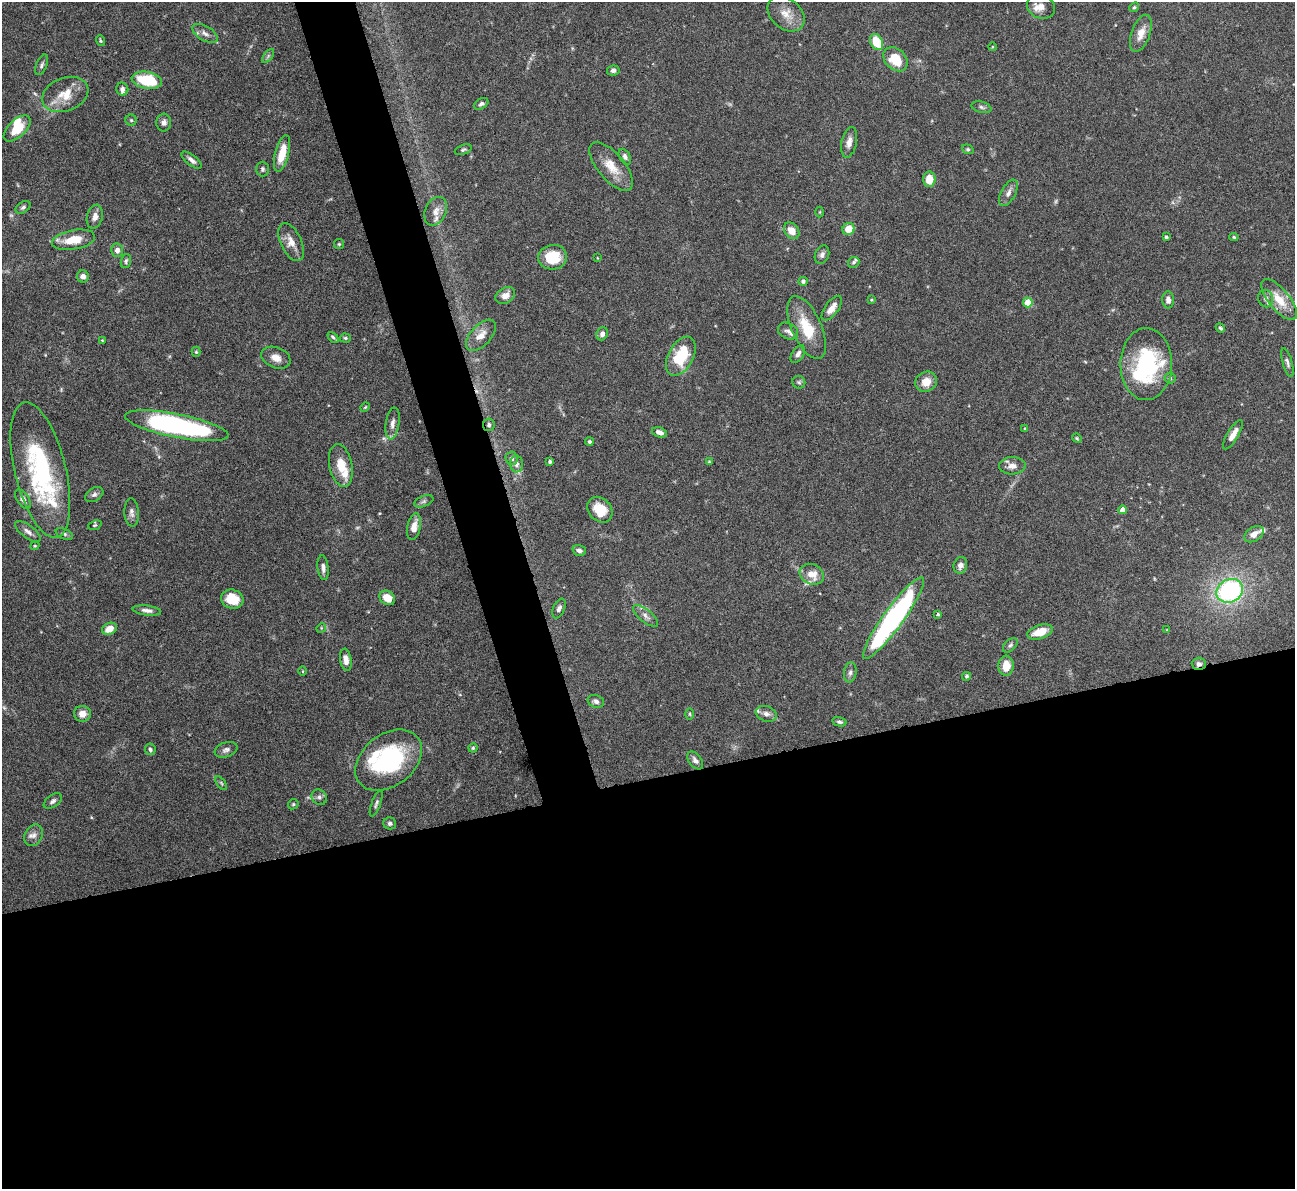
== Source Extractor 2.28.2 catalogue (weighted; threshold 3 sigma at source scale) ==
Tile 15 of 4 x 4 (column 3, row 4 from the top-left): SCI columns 2588-3880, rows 263-1449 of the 5172 x 5153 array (HDU 1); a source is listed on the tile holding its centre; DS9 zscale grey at full resolution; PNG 1297 x 1191 px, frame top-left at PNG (2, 2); each listed source drawn as its Kron ellipse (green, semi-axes under 4 px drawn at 4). Shown black and unused: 37% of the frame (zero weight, under 4 of 8 exposures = <1% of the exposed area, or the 3 px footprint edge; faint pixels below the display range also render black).
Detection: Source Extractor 2.28.2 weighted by HDU 2 'WHT'; one run over the whole footprint, this tile lists its part. Background 0.0647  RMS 0.0025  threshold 0.0101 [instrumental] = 3 sigma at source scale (4.09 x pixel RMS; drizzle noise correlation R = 1.36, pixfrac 0.8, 0.05/0.05 arcsec/px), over >= 5 px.
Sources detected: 158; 4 too faint to see at this stretch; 1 inside a brighter object's white glare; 1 cosmic-ray / hot-pixel residue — neither listed nor drawn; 11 inside a brighter listed object's ellipse — not listed separately; the other 141 listed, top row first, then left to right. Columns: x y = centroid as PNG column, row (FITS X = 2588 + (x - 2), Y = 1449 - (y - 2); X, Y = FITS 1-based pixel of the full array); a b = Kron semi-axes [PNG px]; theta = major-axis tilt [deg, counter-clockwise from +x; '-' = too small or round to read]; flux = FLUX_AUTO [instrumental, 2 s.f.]
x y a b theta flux
1041 7 14 11 -23 1.9
1134 7 5 4 - 0.32
786 14 21 15 -41 3.4
205 33 14 7 -30 1.3
1141 33 19 9 70 2.7
100 41 6 4 -70 0.3
876 42 8 6 -62 5.9
992 47 4 3 - 0.18
268 56 8 4 54 0.46
895 59 14 10 -43 5.8
42 65 11 5 68 0.62
613 71 6 5 - 0.57
147 80 15 8 -10 11
122 89 6 6 - 0.74
65 94 24 16 21 4.8
481 104 7 5 31 0.61
981 107 10 5 -15 0.61
131 120 5 5 - 0.35
164 122 9 7 83 0.98
17 128 16 8 44 5.3
849 142 15 7 78 1.6
968 149 6 4 -20 0.31
463 150 9 4 19 0.43
282 154 19 7 75 4.2
625 157 8 5 -59 0.71
192 160 12 5 -38 0.95
611 166 30 13 -50 4.4
262 169 7 6 - 0.51
929 179 8 6 90 3.2
1008 193 14 7 62 1.4
23 207 8 5 32 0.53
436 211 15 10 65 1.9
820 212 5 3 - 0.2
95 217 12 8 77 1.4
849 229 6 6 - 3.5
792 231 9 6 -51 2.3
1166 237 4 3 - 0.33
1234 237 5 4 - 0.29
73 240 22 9 10 5.1
291 242 20 10 -65 2.6
339 244 5 5 - 0.31
117 250 6 6 - 1.3
822 255 9 7 69 0.89
553 257 14 12 5 6.4
598 258 4 2 - 0.15
126 261 7 5 72 0.43
854 262 6 5 - 0.37
83 276 6 6 - 1
803 281 4 4 - 0.6
505 295 10 7 31 1.7
1266 299 9 7 -70 0.97
871 300 4 4 - 0.23
1168 300 8 6 -87 1
1279 300 25 10 -51 4.9
1028 302 5 4 - 5.6
832 308 14 6 54 2
807 328 34 15 -66 7.5
1220 328 5 4 - 0.39
788 331 10 8 -28 1
602 334 7 5 67 0.93
481 335 19 10 47 2.7
333 337 6 4 -44 0.42
345 338 5 4 - 0.31
102 340 4 3 - 0.2
196 352 5 4 - 0.31
798 354 10 6 56 0.9
681 356 21 12 61 9.4
276 358 15 10 -21 2
1287 363 15 5 -75 0.74
1146 364 36 26 89 24
1170 378 5 5 - 0.38
799 382 6 6 - 0.47
926 382 11 9 28 2.7
365 407 5 4 - 0.25
392 423 16 6 81 1.3
489 425 6 6 - 0.64
177 426 53 11 -11 50
1025 429 4 3 - 0.32
659 432 8 5 -16 1.1
1233 435 16 5 59 1.9
1077 438 5 4 - 0.27
589 442 4 4 - 0.38
511 458 7 6 - 0.73
550 462 4 3 - 0.39
709 462 4 4 - 0.31
516 464 8 6 -87 0.94
341 465 22 11 -78 4.3
1012 466 13 8 2 1.6
40 470 69 25 -76 33
94 495 10 6 31 0.79
23 499 11 6 -56 1.3
424 501 10 5 22 0.53
600 510 14 11 -47 4.4
1123 510 4 4 - 2
132 512 14 7 -86 1.1
95 525 7 4 22 0.33
414 527 13 6 80 2.3
28 531 15 6 -37 1.2
64 534 9 5 -25 0.55
1254 534 11 7 33 2
35 546 4 4 - 0.22
579 551 7 5 -20 0.79
960 565 8 6 74 1.2
323 568 12 5 -83 0.96
812 574 12 10 -28 2.9
1230 591 14 11 27 36
387 598 8 6 -37 3.1
232 599 11 9 -17 4.8
559 608 10 5 67 0.84
147 610 14 5 -7 1
938 614 3 3 - 0.31
646 616 15 6 -39 1.2
893 618 50 10 54 56
321 628 5 4 - 0.25
109 629 7 5 25 2.4
1167 630 4 3 - 0.18
1040 632 13 7 18 3.9
1010 645 9 5 44 0.57
346 660 11 6 -82 1.5
1199 664 7 6 - 0.87
1006 666 10 7 86 3.4
303 671 5 3 - 0.2
850 672 10 6 82 0.76
967 676 4 4 - 0.42
596 701 8 6 -17 0.96
82 714 8 8 - 1.6
690 714 6 4 -89 0.29
766 714 11 7 -19 1.2
839 722 7 4 -13 0.52
473 748 4 4 - 0.32
150 749 6 5 - 0.5
226 750 12 7 19 0.88
388 760 37 26 38 25
695 760 10 6 -51 1
221 783 8 4 -55 0.35
319 797 8 7 - 0.76
53 801 10 6 37 0.72
293 804 5 4 - 0.31
376 804 14 4 70 0.65
390 823 6 6 - 0.6
34 835 11 8 62 1.3
Overlapping masked pixels (flux is a lower limit): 2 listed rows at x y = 489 425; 1199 664